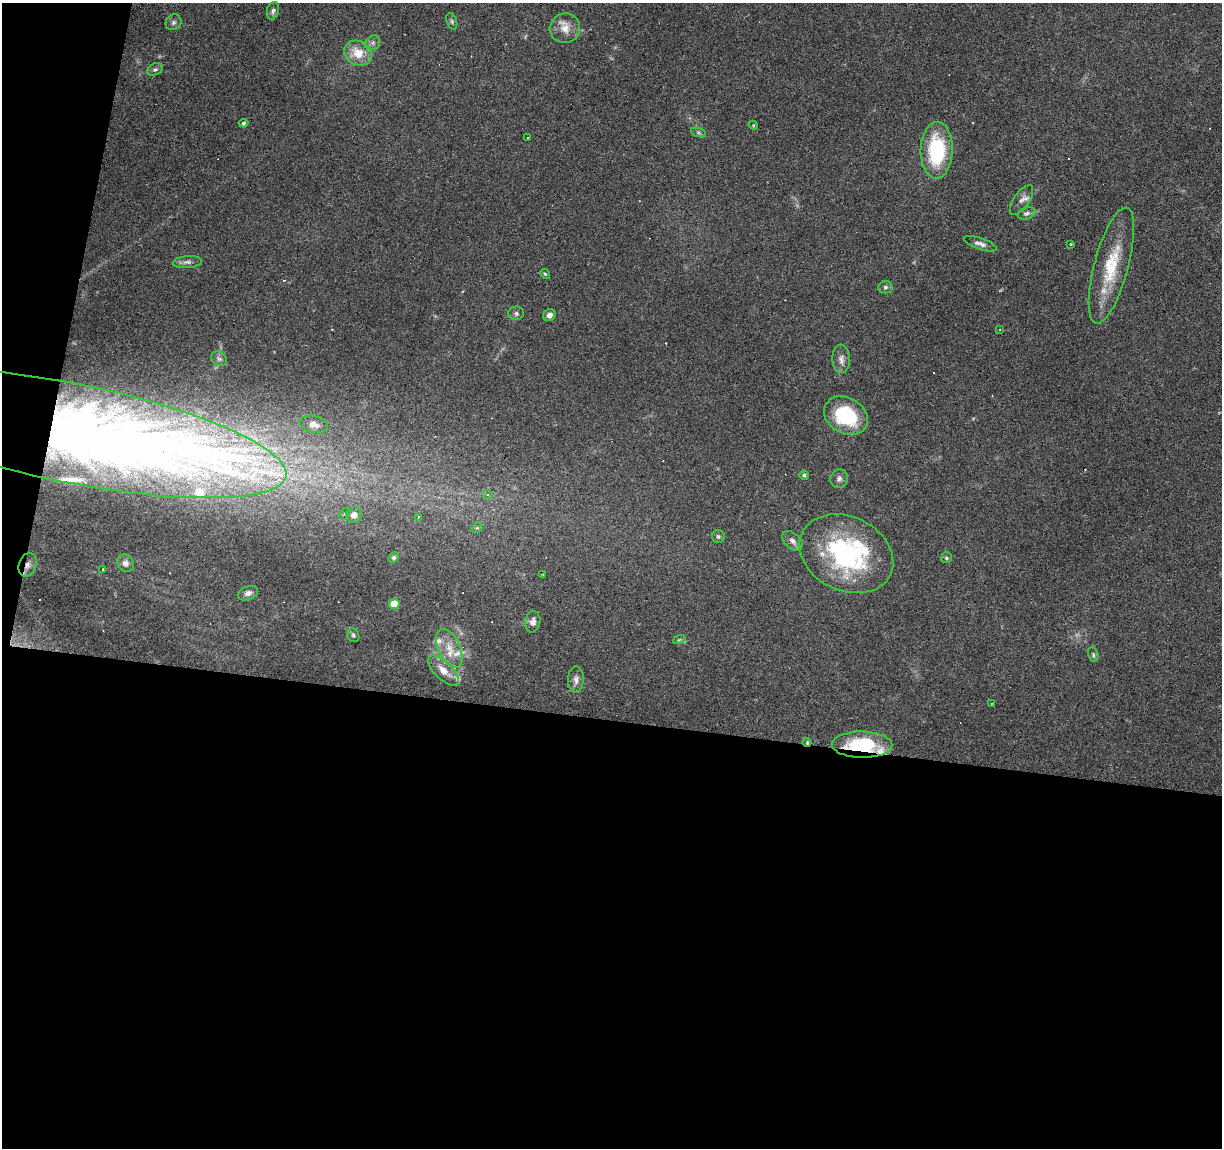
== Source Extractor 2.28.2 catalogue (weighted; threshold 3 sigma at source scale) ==
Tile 13 of 4 x 4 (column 1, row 4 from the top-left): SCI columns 7-1226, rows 283-1428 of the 4885 x 5090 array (HDU 1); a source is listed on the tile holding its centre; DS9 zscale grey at full resolution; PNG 1224 x 1150 px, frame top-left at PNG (2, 3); each listed source drawn as its Kron ellipse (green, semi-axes under 4 px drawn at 4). Shown black and unused: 41% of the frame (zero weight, under 3 of 6 exposures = <1% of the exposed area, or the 3 px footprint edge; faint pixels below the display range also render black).
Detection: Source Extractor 2.28.2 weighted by HDU 2 'WHT'; one run over the whole footprint, this tile lists its part. Background 0.0705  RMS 0.0045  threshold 0.0185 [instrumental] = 3 sigma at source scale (4.09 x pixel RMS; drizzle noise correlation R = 1.36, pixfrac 0.8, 0.0396/0.0396 arcsec/px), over >= 5 px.
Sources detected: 86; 1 inside a brighter object's white glare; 20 cosmic-ray / hot-pixel residue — neither listed nor drawn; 9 inside a brighter listed object's ellipse — not listed separately; the other 56 listed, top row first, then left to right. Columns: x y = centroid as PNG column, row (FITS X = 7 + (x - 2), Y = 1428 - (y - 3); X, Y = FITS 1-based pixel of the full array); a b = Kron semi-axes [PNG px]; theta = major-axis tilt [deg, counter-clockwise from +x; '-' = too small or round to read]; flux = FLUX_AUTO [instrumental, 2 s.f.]
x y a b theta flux
273 11 9 6 74 1.2
452 21 8 5 -71 0.84
173 22 8 7 - 1.3
565 28 15 15 - 5.4
373 43 8 6 46 1.4
358 53 14 12 -26 9.1
155 69 8 6 25 1.1
243 123 5 4 - 0.71
753 125 5 3 - 0.4
698 133 8 3 -19 0.73
527 138 3 2 - 0.62
937 150 28 16 89 34
1022 200 17 7 56 2.7
1027 213 9 5 16 1.4
980 244 17 5 -19 2.1
1071 244 3 2 - 0.41
187 262 14 6 5 1.7
1111 266 60 17 75 23
545 274 5 4 - 0.52
885 287 7 6 - 0.95
516 313 8 7 - 1.2
549 315 6 5 - 1.9
1000 330 4 3 - 0.33
219 359 8 6 -34 1.3
841 359 14 9 -87 2.7
846 416 23 18 -30 28
314 424 14 8 -14 3.1
70 433 220 49 -11 800
804 475 5 4 - 0.75
839 479 9 8 - 1.8
488 495 5 3 - 0.61
344 514 6 3 60 1.4
354 515 8 7 - 3
418 517 3 3 - 0.37
477 528 6 4 41 0.62
718 536 6 6 - 0.91
792 541 12 7 -43 2.1
846 554 49 37 -26 68
394 558 6 4 44 0.85
946 558 5 5 - 0.77
126 563 9 8 - 2.2
28 565 12 8 70 2.6
102 569 3 3 - 0.57
543 575 4 3 - 0.72
248 593 10 6 22 1.9
394 604 5 5 - 8.9
533 622 11 7 81 2.2
353 635 7 5 -66 0.83
679 640 6 4 19 0.58
449 648 20 11 -65 7
1093 654 7 5 -75 0.75
444 671 20 8 -43 5.5
576 680 13 8 88 2.2
992 704 4 2 - 0.56
807 742 4 4 - 0.54
862 745 30 13 -1 26
Overlapping masked pixels (flux is a lower limit): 4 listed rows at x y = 70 433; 28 565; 807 742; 862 745